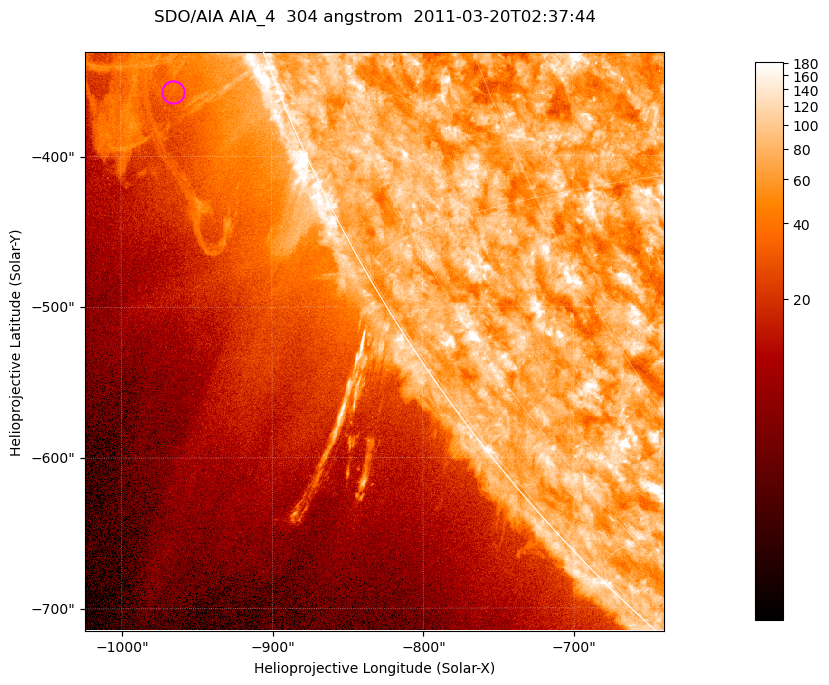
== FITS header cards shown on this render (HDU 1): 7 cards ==
TELESCOP= 'SDO/AIA '           / For AIA: SDO/AIA
INSTRUME= 'AIA_4   '           / For AIA: AIA_ATA1, AIA_ATA2, AIA_ATA3 or AIA_AT
WAVELNTH=                  304 / [angstrom] Wavelength
WAVEUNIT= 'angstrom'           / Wavelength unit: angstrom
DATE-OBS= '2011-03-20T02:37:44.123' / [ISO] Date when observation started; ISO 8
CTYPE1  = 'HPLN-TAN'           / CTYPE1; Typically HPLN
CTYPE2  = 'HPLT-TAN'           / CTYPE2; Typically HPLT

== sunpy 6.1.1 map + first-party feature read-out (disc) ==
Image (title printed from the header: SDO/AIA AIA_4  304 angstrom  2011-03-20T02:37:44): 640 x 640 px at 0.6 arcsec/px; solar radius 964 arcsec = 1606 px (partial field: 2.1% of the solar disc is inside the frame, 41% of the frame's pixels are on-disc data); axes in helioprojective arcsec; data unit not stated in the header (colour bar unlabelled)
Orientation: roll -0.132 deg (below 1 deg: not rotated)
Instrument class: DISC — disc imager (sunpy class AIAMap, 304 A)
Bright regions (active regions / flare kernels): reference = the on-disc median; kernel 5 px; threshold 5 sigma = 110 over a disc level ~73.6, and >= 1.15x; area >= 409 px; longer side >= 8 px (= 4.8 arcsec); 0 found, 0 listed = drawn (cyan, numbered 1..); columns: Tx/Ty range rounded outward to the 2 arcsec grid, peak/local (2 s.f.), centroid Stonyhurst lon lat
Off-limb structures (1.02-1.3 R_sun): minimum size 204 px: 7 found; the strongest spans PA ~110..115 deg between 1.02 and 1.13 R_sun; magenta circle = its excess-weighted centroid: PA ~110 deg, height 1.07 R_sun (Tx ~-966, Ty ~-358 arcsec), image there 1.5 x the reference